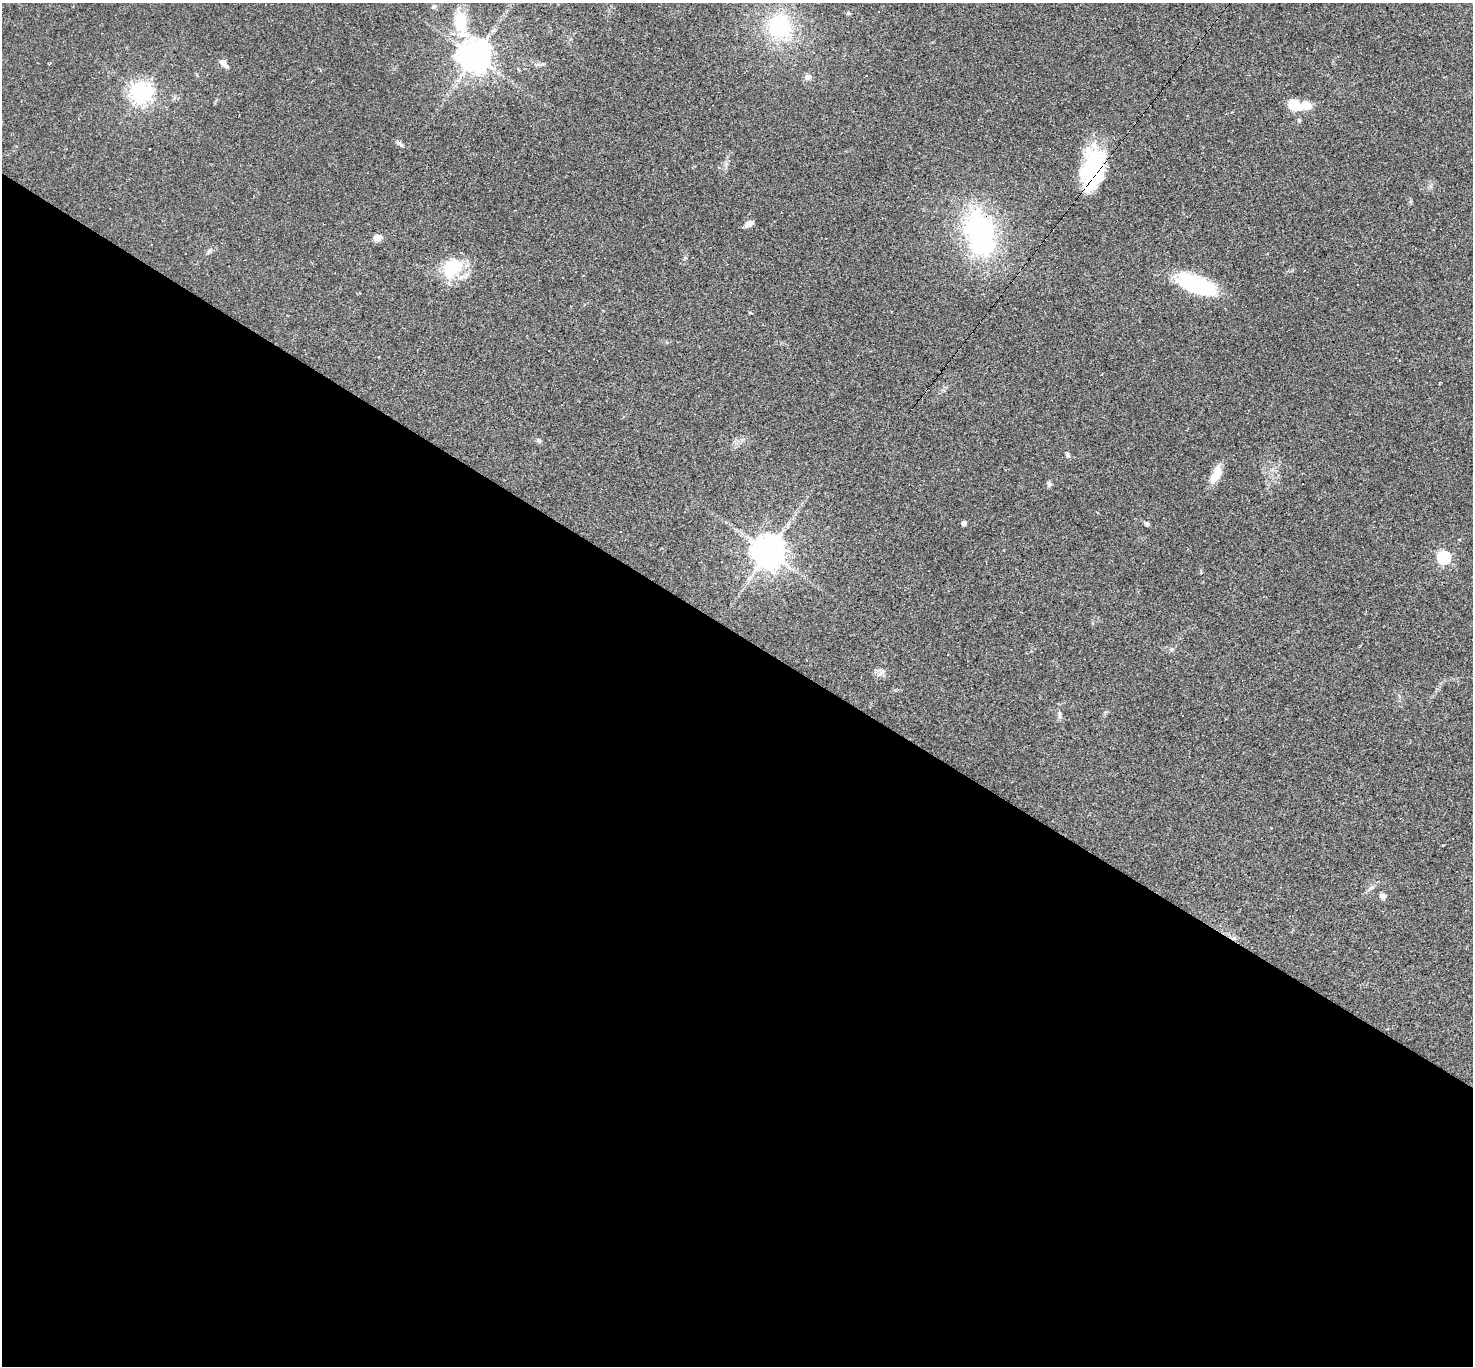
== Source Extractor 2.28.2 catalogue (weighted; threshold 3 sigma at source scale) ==
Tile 14 of 4 x 4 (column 2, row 4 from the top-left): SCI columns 1471-2941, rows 288-1651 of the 5882 x 5889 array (HDU 1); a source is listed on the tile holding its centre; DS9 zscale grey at full resolution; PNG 1475 x 1368 px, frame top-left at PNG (2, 3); no overlay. Shown black and unused: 54% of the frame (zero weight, under 2 of 3 exposures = <1% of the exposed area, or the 3 px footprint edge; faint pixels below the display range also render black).
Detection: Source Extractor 2.28.2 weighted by HDU 2 'WHT'; one run over the whole footprint, this tile lists its part. Background 0.0731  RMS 0.0056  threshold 0.0251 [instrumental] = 3 sigma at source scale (4.5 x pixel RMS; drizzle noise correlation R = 1.50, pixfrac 1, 0.05/0.05 arcsec/px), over >= 5 px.
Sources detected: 44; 7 cosmic-ray / hot-pixel residue — not listed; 1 inside a brighter listed object's ellipse — not listed separately; the other 36 listed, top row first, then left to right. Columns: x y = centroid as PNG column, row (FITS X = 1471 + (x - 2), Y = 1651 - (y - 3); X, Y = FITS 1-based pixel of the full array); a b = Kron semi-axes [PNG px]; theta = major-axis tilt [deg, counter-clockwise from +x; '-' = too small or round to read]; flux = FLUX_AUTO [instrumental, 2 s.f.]
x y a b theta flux
434 7 8 5 50 1.2
848 13 5 5 - 0.78
461 23 36 15 -78 19
779 26 25 24 - 45
475 56 10 10 - 890
223 63 11 6 -45 3.5
808 77 8 7 - 2.6
141 93 7 7 - 380
1293 103 11 9 82 10
1306 106 13 9 2 6.7
399 143 12 5 -34 1.6
1093 168 43 23 82 50
749 224 11 5 28 3.2
980 234 66 37 -76 83
377 238 9 7 7 3.5
152 245 3 2 - 0.54
209 252 8 4 46 1.1
452 268 32 22 44 22
1197 285 43 17 -21 44
1358 285 3 3 - 1.9
539 440 7 6 - 1.1
1067 455 8 5 -60 1.1
1216 474 24 9 63 8.4
1049 484 6 5 - 1.7
964 523 4 4 - 3
1146 524 6 4 -44 1.2
768 552 10 10 - 930
1444 558 6 6 - 81
1172 649 6 4 -90 0.88
948 655 3 2 - 0.35
882 672 12 6 46 2.2
1059 714 12 4 -86 1.7
1443 845 3 2 - 0.72
1370 888 9 5 36 1.6
1383 896 8 7 - 2.2
1234 938 7 4 71 0.94
Overlapping masked pixels (flux is a lower limit): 2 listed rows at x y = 1093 168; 1234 938